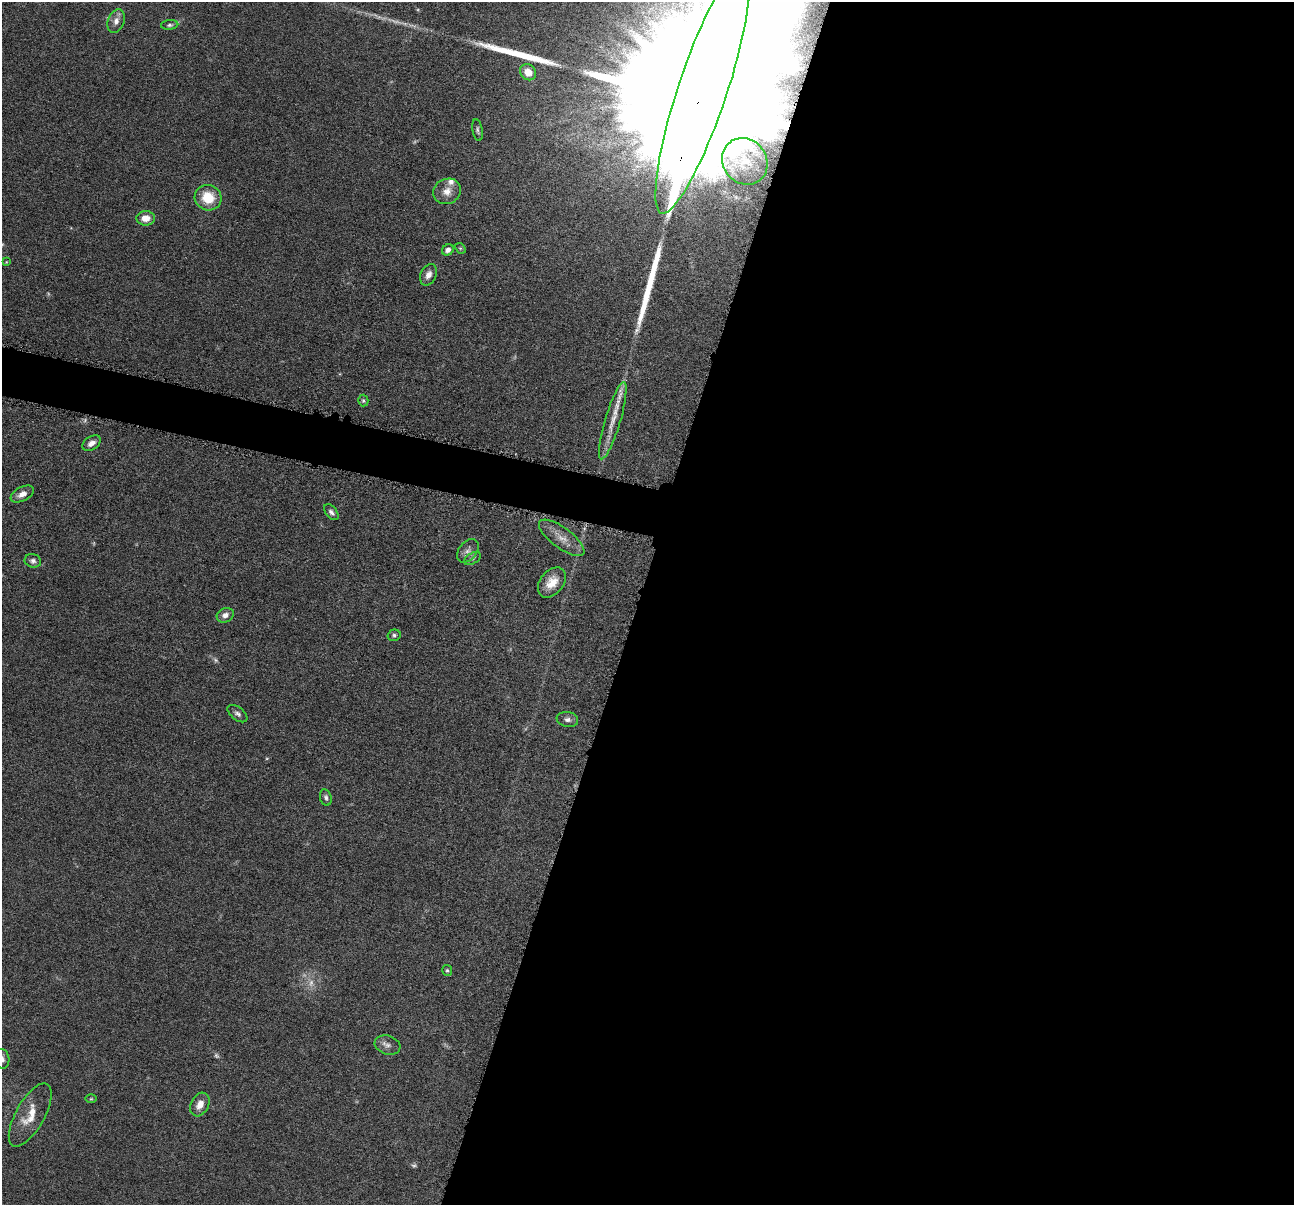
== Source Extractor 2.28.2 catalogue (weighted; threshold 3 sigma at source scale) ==
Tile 12 of 4 x 4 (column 4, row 3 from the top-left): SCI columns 3883-5174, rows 1457-2659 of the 5180 x 5196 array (HDU 1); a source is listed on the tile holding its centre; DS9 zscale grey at full resolution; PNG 1296 x 1207 px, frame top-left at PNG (2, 2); each listed source drawn as its Kron ellipse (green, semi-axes under 4 px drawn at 4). Shown black and unused: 53% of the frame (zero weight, under 4 of 8 exposures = <1% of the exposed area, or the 3 px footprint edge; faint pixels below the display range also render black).
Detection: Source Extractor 2.28.2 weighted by HDU 2 'WHT'; one run over the whole footprint, this tile lists its part. Background 0.0365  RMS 0.0033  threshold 0.0134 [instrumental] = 3 sigma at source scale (4.09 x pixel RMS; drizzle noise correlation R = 1.36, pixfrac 0.8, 0.05/0.05 arcsec/px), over >= 5 px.
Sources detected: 46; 8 too faint to see at this stretch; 1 inside a brighter object's white glare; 2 long thin detections or spike segments (spike, bleed or trail) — neither listed nor drawn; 1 inside a brighter listed object's ellipse — not listed separately; the other 34 listed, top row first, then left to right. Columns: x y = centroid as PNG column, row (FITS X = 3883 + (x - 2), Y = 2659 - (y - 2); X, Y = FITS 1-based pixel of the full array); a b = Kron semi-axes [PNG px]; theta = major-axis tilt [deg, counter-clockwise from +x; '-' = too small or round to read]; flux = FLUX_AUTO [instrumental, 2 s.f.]
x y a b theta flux
116 21 12 8 69 2
170 25 8 5 6 0.69
528 72 8 7 - 3.6
703 90 130 24 72 89000
477 130 11 5 -80 0.74
745 161 24 22 -52 8.1
447 191 14 12 26 3.1
208 198 13 12 - 7.9
146 218 9 7 1 3.6
460 248 6 4 -42 0.46
448 250 6 5 - 1.3
6 262 4 4 - 0.26
428 275 11 7 64 1.9
363 401 6 5 - 0.52
613 421 40 7 73 5.5
91 443 10 6 33 1.8
22 494 12 7 26 2.2
331 512 9 5 -50 1
562 538 27 10 -37 4.1
468 551 13 9 51 1.7
472 558 9 5 30 0.74
33 561 8 6 -19 1.1
552 582 17 11 51 4.7
225 615 9 7 25 1.6
394 635 6 5 - 0.67
237 714 11 6 -38 1.1
567 719 11 7 -9 1.2
326 797 8 5 -73 0.88
447 970 5 5 - 0.51
388 1045 13 9 -17 1.5
2 1059 10 7 -78 1.5
91 1099 5 3 - 0.33
200 1104 12 8 63 3.1
30 1115 35 14 61 7.1
Overlapping masked pixels (flux is a lower limit): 1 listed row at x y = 703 90
Isophote crosses this tile's border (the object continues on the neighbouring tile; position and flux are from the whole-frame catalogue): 2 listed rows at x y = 703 90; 2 1059